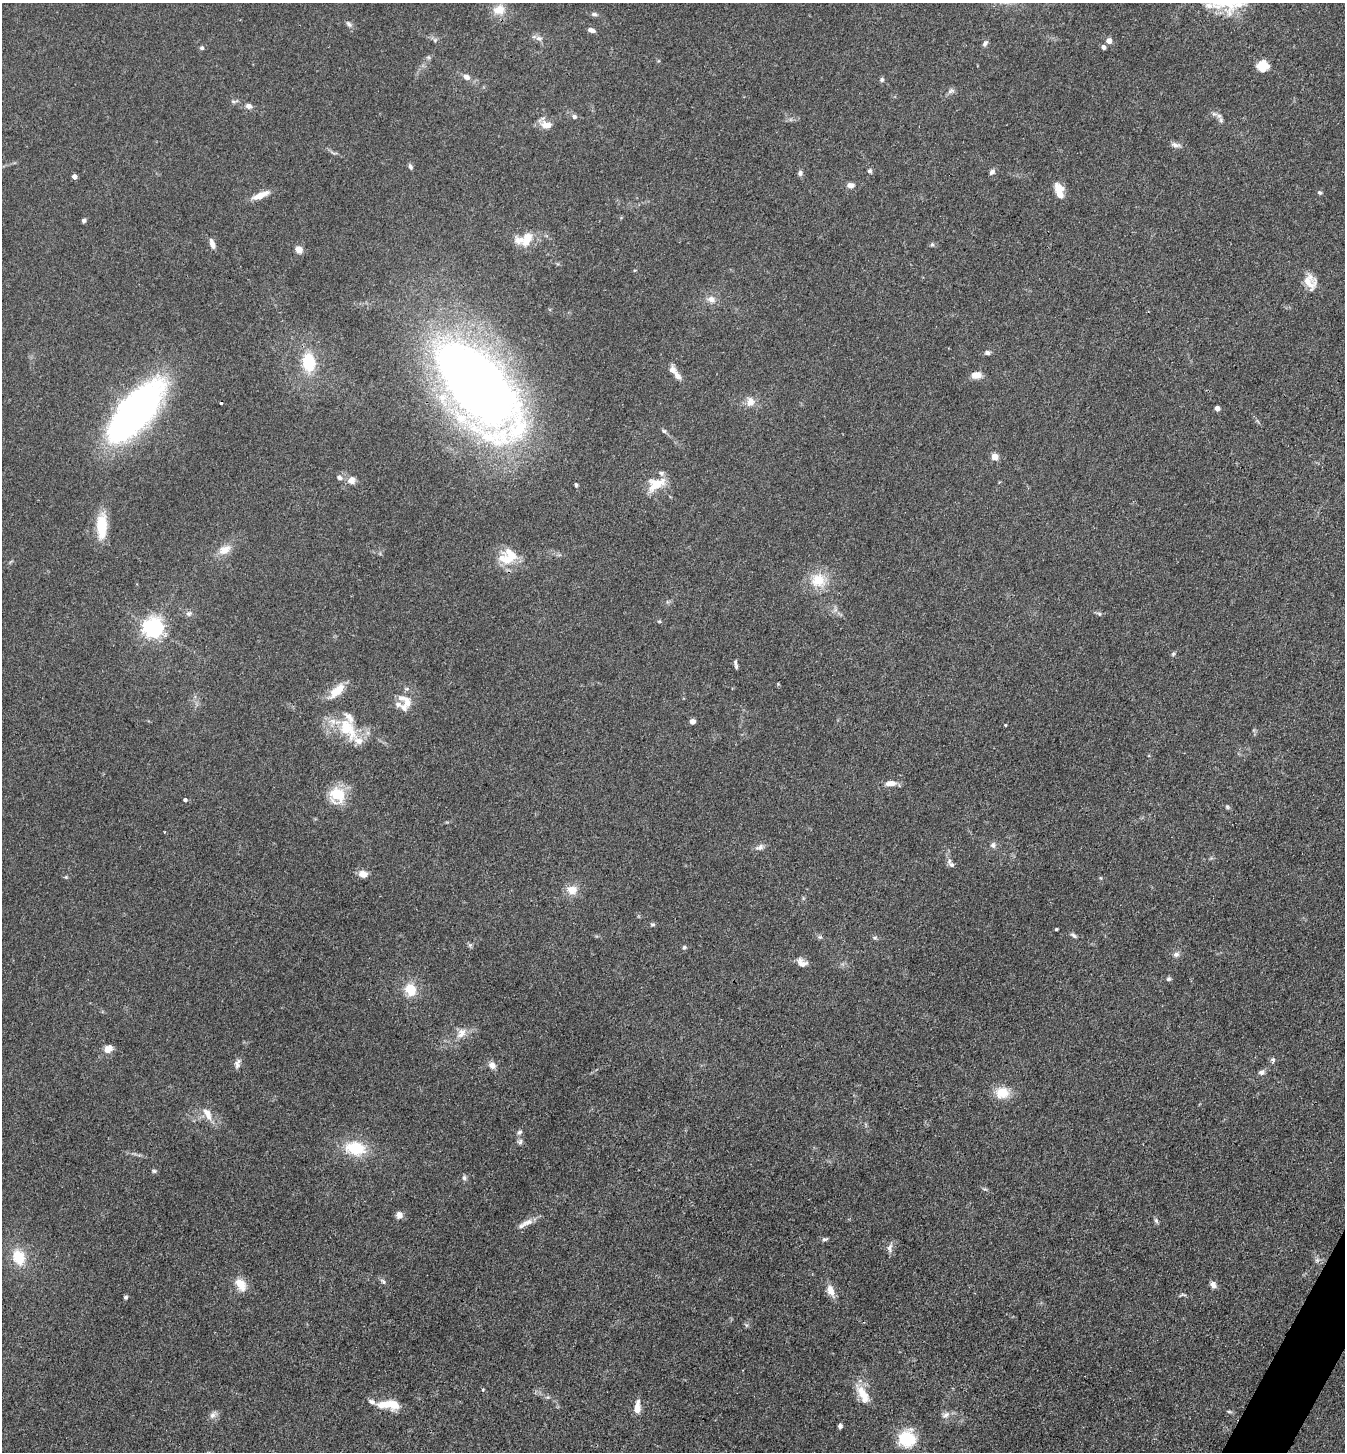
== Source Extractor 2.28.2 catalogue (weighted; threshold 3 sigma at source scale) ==
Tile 6 of 4 x 4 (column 2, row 2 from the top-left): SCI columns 1631-2973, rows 2901-4350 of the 5807 x 5801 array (HDU 1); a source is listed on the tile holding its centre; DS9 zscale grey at full resolution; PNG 1347 x 1454 px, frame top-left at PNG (2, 3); no overlay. Shown black and unused: <1% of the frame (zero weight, under 3 of 4 exposures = <1% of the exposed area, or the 3 px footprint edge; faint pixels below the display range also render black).
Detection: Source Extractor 2.28.2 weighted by HDU 2 'WHT'; one run over the whole footprint, this tile lists its part. Background 0.0739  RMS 0.0061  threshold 0.0276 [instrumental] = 3 sigma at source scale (4.5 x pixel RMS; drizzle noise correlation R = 1.50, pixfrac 1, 0.05/0.05 arcsec/px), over >= 5 px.
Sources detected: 133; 1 cosmic-ray / hot-pixel residue — not listed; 10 inside a brighter listed object's ellipse — not listed separately; the other 122 listed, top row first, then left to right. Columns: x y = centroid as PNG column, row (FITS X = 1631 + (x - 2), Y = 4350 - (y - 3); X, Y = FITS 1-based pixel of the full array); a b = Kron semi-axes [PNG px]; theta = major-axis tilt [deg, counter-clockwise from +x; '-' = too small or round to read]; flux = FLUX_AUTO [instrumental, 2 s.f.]
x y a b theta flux
1239 4 24 17 44 14
499 9 16 12 20 9.1
594 14 9 5 -13 1.5
349 24 9 6 -45 1.9
591 30 8 5 -18 2.8
539 38 10 7 -9 2.5
435 40 6 4 46 0.92
1109 41 4 4 - 5.9
985 43 8 5 58 1.8
1103 47 4 4 - 2.6
202 48 5 5 - 1.2
1261 64 15 9 66 6.8
467 77 10 7 -26 3.2
882 79 6 6 - 1.2
951 91 11 5 24 1.8
234 101 12 4 6 1.4
249 106 8 6 -13 2.7
574 117 6 6 - 1.5
1221 120 7 5 -70 1.6
546 125 16 10 -11 5.3
1175 145 12 6 -16 2.7
410 166 8 4 -64 1.5
870 171 6 5 - 1.3
992 172 8 6 42 1.9
800 173 8 6 89 1.6
74 177 4 4 - 4.1
850 185 9 7 0 2.8
1059 190 19 9 -74 7.8
1320 193 6 5 - 1.1
260 195 23 7 23 7
84 220 5 4 - 1.8
526 238 19 10 21 17
212 244 11 5 -70 3.9
932 245 7 4 0 1.1
299 249 8 7 - 4.6
1310 282 19 14 -65 9.3
711 299 11 9 -21 4.2
987 353 7 6 - 1.6
309 362 21 14 -84 24
672 370 9 8 - 3.8
976 375 12 8 -2 5
477 386 99 47 -52 730
750 402 13 10 89 5.2
1217 408 4 4 - 4.3
136 412 49 19 49 370
664 431 7 5 -16 1.2
994 457 5 4 - 14
339 478 7 6 - 2.1
351 480 11 10 - 4.1
656 484 24 14 26 13
576 485 6 4 -80 0.98
102 526 32 13 89 17
224 550 16 10 30 7.8
506 560 26 14 -21 14
818 580 19 17 -30 16
189 613 9 7 23 2
1099 614 5 5 - 1.1
659 621 6 4 -18 0.7
153 628 7 6 - 370
1173 654 6 4 46 0.9
736 667 9 5 -89 1.4
337 690 21 9 44 12
406 701 21 11 -40 7.9
692 722 4 4 - 5.7
1005 725 3 3 - 0.63
348 729 36 19 -57 24
891 783 13 7 4 4.9
337 795 13 12 - 25
185 800 4 4 - 1.3
1227 807 6 5 - 1
164 832 3 2 - 0.48
993 845 8 8 - 2
760 847 12 7 19 2.7
951 864 14 6 -56 2.7
363 874 10 8 -11 5
66 877 5 5 - 0.73
572 890 13 11 4 7.3
652 924 6 5 - 1.1
1056 929 3 3 - 0.86
1073 935 9 4 -38 1.4
820 937 5 5 - 1.1
875 938 6 4 1 0.97
470 945 7 5 45 1.1
684 947 6 5 - 1.1
1176 954 9 7 17 2.3
802 963 14 10 -30 4.3
1169 979 6 5 - 1.2
410 989 15 13 -68 12
461 1033 15 11 52 6.1
108 1049 11 9 39 5
1273 1060 7 6 - 1.4
237 1064 13 7 74 2.7
492 1065 9 8 - 3.8
1261 1072 8 6 29 2.1
1002 1092 16 13 0 12
207 1114 20 9 -62 6.9
519 1132 8 6 43 1.8
520 1142 8 7 - 1.7
355 1148 20 13 -9 25
154 1171 7 5 -1 1.1
464 1178 7 6 - 1.5
399 1215 9 8 - 3.2
1156 1221 8 5 -63 1.3
525 1223 25 6 28 4.9
825 1239 9 5 8 1.3
889 1248 12 6 79 2.7
19 1257 17 13 -68 16
1317 1260 7 7 - 1.8
383 1281 8 4 -54 1.4
240 1284 17 10 -61 8.9
1213 1284 8 6 -49 3.1
830 1290 14 9 -70 5.9
126 1297 5 4 - 1.1
483 1390 5 4 - 0.59
863 1394 28 11 -60 11
389 1405 28 10 -3 14
637 1407 18 7 87 5.7
1229 1412 8 4 -9 0.98
213 1415 12 7 52 2.7
946 1415 13 7 30 3.1
840 1426 5 4 - 1.9
907 1438 20 19 - 21
Isophote crosses this tile's border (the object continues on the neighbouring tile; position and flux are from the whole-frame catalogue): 1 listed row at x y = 1239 4